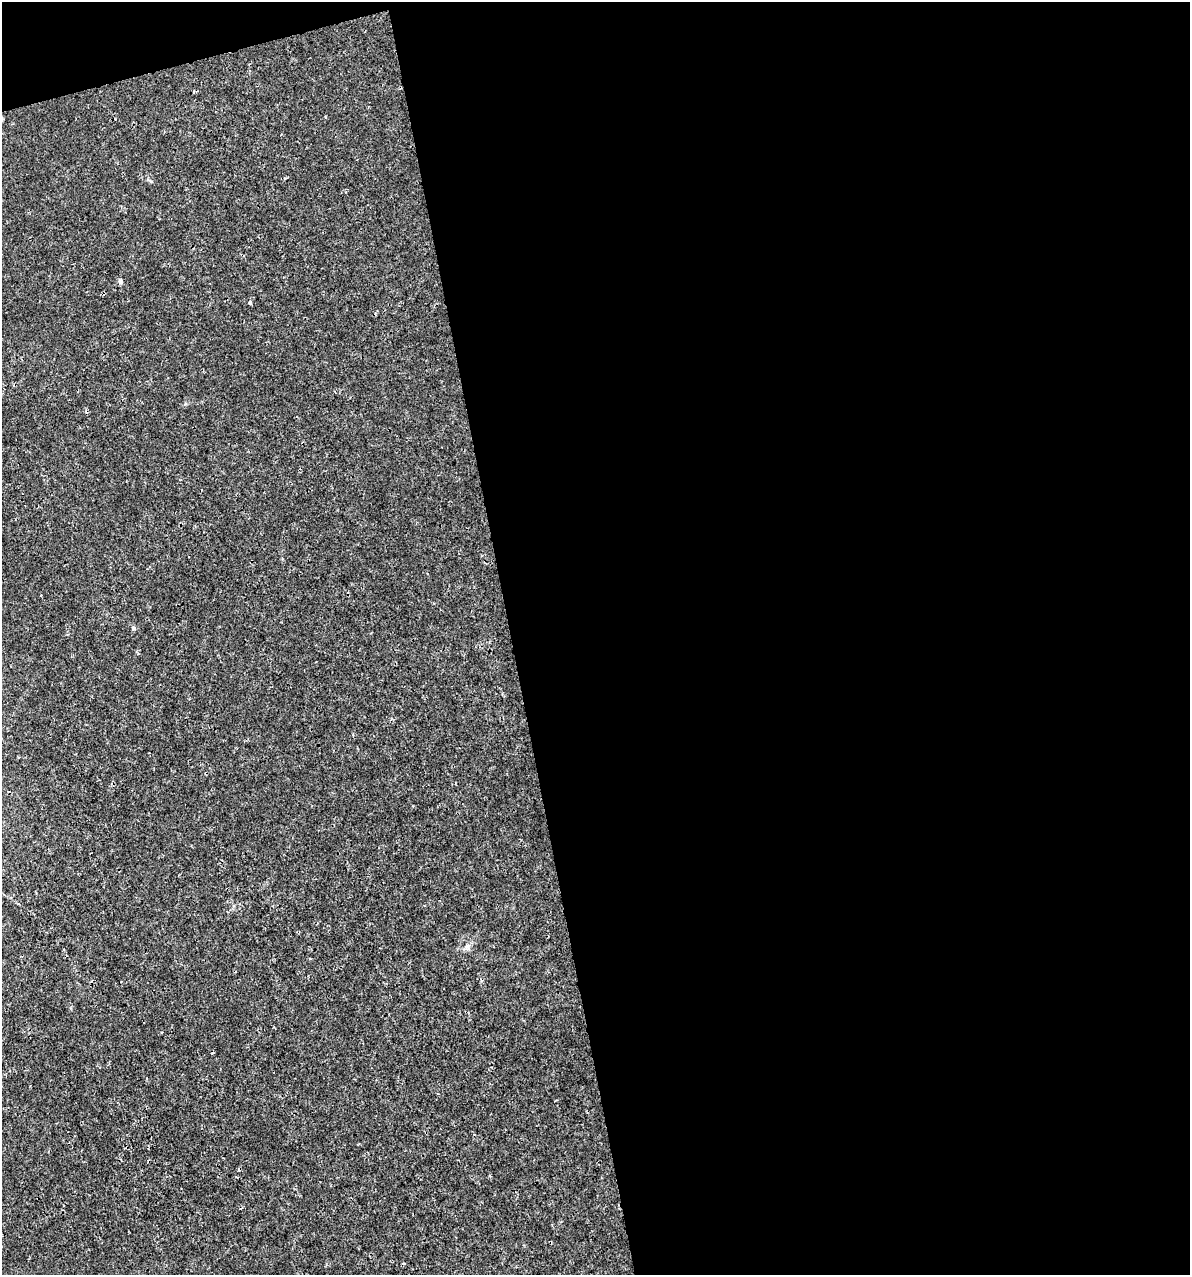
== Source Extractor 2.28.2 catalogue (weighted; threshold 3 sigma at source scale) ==
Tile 4 of 4 x 4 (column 4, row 1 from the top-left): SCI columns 3656-4843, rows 3819-5091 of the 4886 x 5091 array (HDU 1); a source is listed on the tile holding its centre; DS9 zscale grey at full resolution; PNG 1192 x 1277 px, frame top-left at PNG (2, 2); no overlay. Shown black and unused: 59% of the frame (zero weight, under 3 of 4 exposures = <1% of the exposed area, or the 3 px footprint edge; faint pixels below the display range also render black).
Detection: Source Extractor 2.28.2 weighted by HDU 2 'WHT'; one run over the whole footprint, this tile lists its part. Background 3.56e-04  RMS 8.5e-04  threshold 0.00384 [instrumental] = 3 sigma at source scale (4.5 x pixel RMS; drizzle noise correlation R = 1.50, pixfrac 1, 0.0396/0.0396 arcsec/px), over >= 5 px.
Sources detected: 5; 1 cosmic-ray / hot-pixel residue — not listed; the other 4 listed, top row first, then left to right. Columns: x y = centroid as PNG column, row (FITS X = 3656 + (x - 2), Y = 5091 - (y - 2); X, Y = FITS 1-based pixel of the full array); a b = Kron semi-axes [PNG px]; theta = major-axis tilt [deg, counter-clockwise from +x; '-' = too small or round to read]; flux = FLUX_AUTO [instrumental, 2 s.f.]
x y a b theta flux
120 281 7 5 -89 0.17
250 303 3 3 - 0.31
133 628 6 5 - 0.17
467 947 7 6 - 0.24